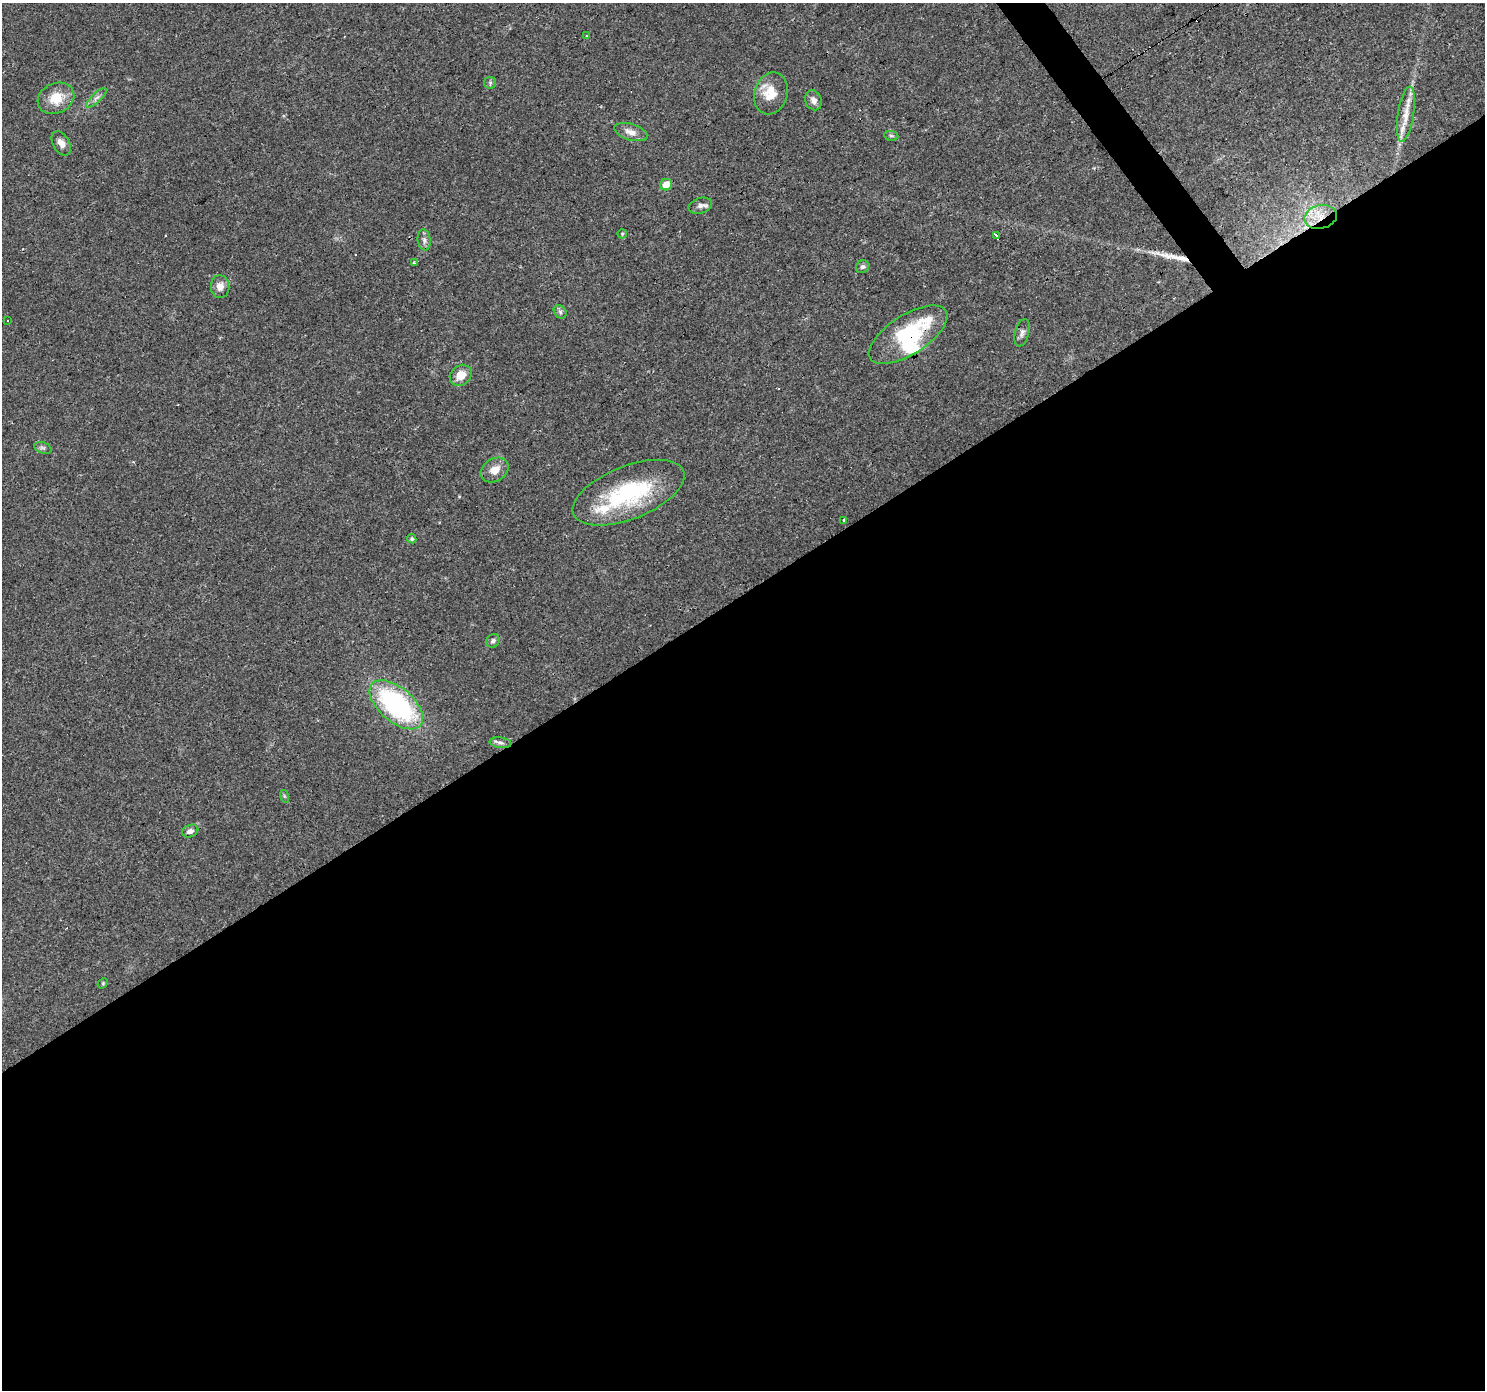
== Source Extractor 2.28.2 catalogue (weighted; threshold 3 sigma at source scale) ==
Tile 15 of 4 x 4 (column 3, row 4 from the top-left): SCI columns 2967-4449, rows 186-1573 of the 5932 x 5858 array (HDU 1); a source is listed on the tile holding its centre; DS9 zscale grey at full resolution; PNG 1487 x 1392 px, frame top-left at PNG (2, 3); each listed source drawn as its Kron ellipse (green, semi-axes under 4 px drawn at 4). Shown black and unused: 58% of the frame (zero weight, under 3 of 4 exposures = <1% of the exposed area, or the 3 px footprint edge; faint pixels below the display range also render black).
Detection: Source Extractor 2.28.2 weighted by HDU 2 'WHT'; one run over the whole footprint, this tile lists its part. Background 0.0288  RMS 0.0033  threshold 0.0149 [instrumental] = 3 sigma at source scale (4.5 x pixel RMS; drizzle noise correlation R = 1.50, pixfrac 1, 0.0396/0.0396 arcsec/px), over >= 5 px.
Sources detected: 41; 1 inside a brighter object's white glare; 2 cosmic-ray / hot-pixel residue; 1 long thin detection or spike segment (spike, bleed or trail) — neither listed nor drawn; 2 inside a brighter listed object's ellipse — not listed separately; the other 35 listed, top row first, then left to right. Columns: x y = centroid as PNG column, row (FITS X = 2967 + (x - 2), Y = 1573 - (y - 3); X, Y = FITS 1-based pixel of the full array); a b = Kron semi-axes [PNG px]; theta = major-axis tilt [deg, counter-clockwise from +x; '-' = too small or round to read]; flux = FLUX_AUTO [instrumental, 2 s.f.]
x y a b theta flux
586 36 3 3 - 0.35
490 83 6 6 - 0.66
771 93 21 16 73 6.6
56 98 19 15 25 7
96 98 13 4 44 1.2
813 100 10 8 -67 1.8
1406 114 28 8 81 4.5
631 132 17 8 -17 2.7
891 136 7 5 -8 0.62
61 143 13 8 -59 2.2
666 185 6 5 - 4.1
700 206 12 7 18 1.4
1321 217 16 11 14 6.5
622 234 5 4 - 0.43
996 236 4 3 - 65
424 240 10 6 -83 1.3
414 263 3 3 - 0.57
863 267 7 6 - 0.81
220 287 11 9 -84 2.6
560 312 7 6 - 0.74
8 320 3 3 - 0.82
1022 333 14 7 75 1.4
908 335 45 19 33 29
461 375 12 9 39 4.2
43 448 9 5 -19 0.79
495 470 15 11 33 3.8
629 493 59 26 21 34
844 520 3 3 - 4.2
412 539 5 4 - 0.52
493 641 7 6 - 0.9
396 705 32 17 -40 54
501 743 11 5 -7 1.1
284 796 6 4 -71 0.48
190 831 8 6 20 1.4
103 983 6 4 47 0.41
Overlapping masked pixels (flux is a lower limit): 2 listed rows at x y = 1321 217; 908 335